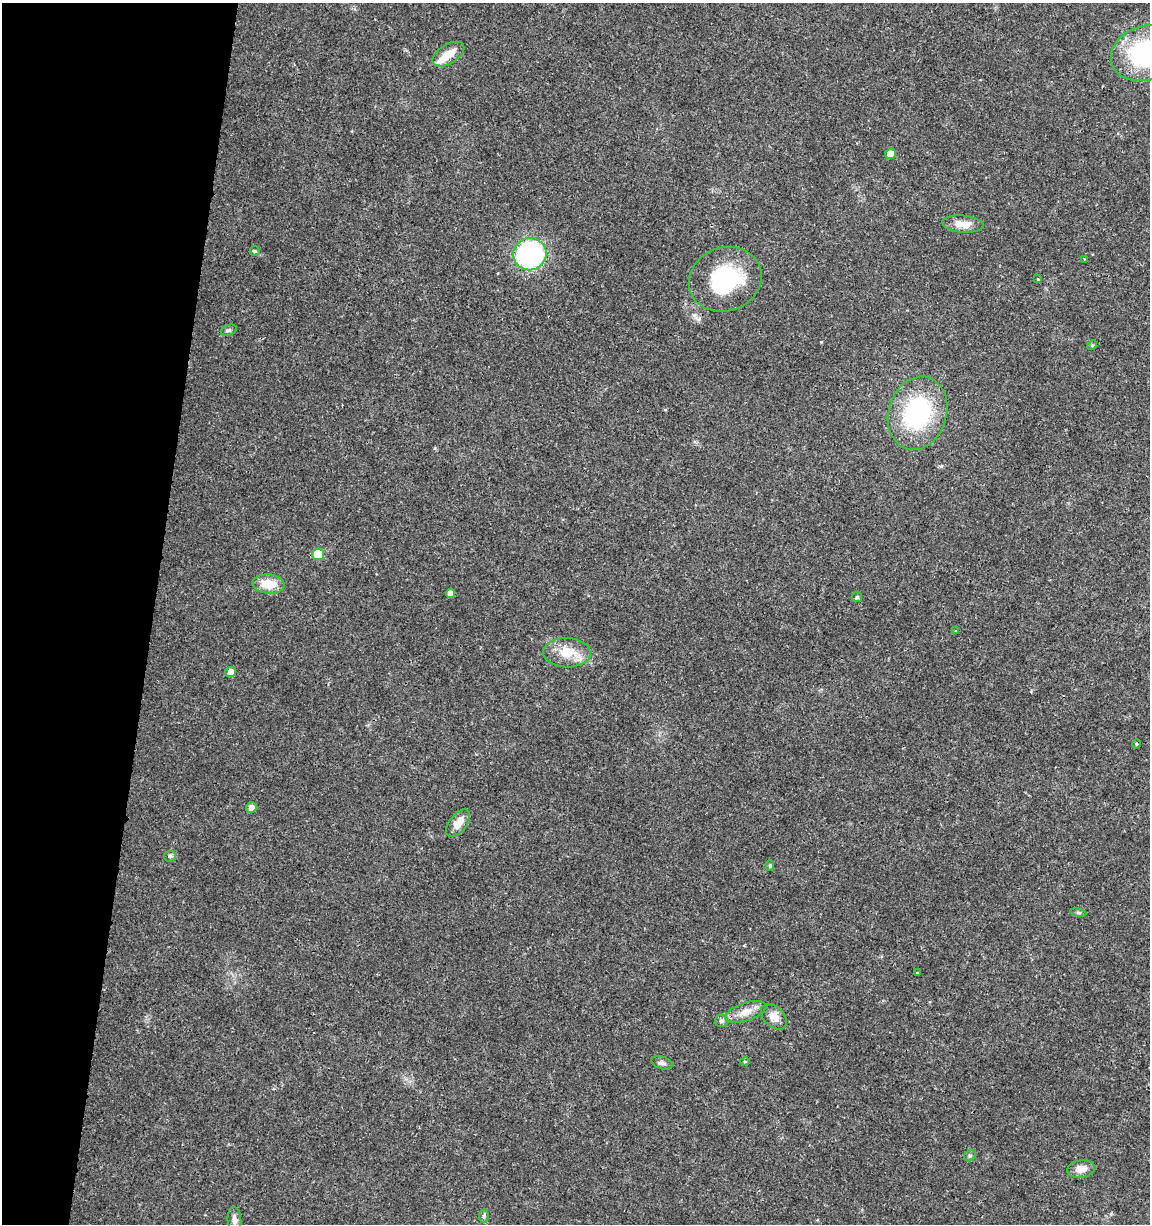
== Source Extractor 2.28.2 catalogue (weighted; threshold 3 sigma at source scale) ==
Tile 9 of 4 x 4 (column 1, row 3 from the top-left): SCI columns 226-1373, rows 1232-2453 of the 5104 x 4898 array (HDU 1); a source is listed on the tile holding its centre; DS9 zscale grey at full resolution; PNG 1152 x 1226 px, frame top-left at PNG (2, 3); each listed source drawn as its Kron ellipse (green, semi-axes under 4 px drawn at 4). Shown black and unused: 13% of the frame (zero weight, under 3 of 4 exposures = <1% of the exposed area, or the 3 px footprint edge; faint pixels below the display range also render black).
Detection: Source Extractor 2.28.2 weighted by HDU 2 'WHT'; one run over the whole footprint, this tile lists its part. Background 0.0189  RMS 0.0018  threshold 0.00796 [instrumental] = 3 sigma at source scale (4.5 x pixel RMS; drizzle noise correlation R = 1.50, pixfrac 1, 0.0396/0.0396 arcsec/px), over >= 5 px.
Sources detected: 36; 1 inside a brighter listed object's ellipse — not listed separately; the other 35 listed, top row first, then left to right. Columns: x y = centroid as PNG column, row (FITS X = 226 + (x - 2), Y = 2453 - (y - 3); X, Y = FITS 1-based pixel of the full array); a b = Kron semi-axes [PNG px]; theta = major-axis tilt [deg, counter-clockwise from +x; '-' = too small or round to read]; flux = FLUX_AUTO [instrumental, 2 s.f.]
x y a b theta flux
1144 53 34 27 22 19
448 54 18 9 31 2.5
891 154 5 5 - 1.9
963 224 21 8 -4 2.2
255 251 5 5 - 0.24
530 254 17 16 - 31
1084 259 2 2 - 0.13
725 279 37 31 21 15
1038 279 3 3 - 0.24
229 330 8 5 18 0.39
1092 345 5 4 - 0.24
918 413 37 29 73 20
318 554 6 6 - 4.3
269 584 16 9 -4 3.7
450 593 4 4 - 1.1
857 597 5 5 - 0.3
956 631 4 3 - 0.17
567 653 24 14 -1 4
231 672 5 5 - 1.4
1136 744 5 3 - 0.16
251 808 5 5 - 1.1
458 823 16 8 53 1.9
170 856 6 5 - 0.37
770 866 5 4 - 0.32
1078 913 8 4 -9 0.28
917 973 3 3 - 0.12
746 1012 21 9 18 2
774 1017 15 10 -43 1.6
721 1021 6 6 - 0.53
745 1061 5 3 - 0.18
662 1063 11 6 -18 0.57
970 1156 6 5 - 0.31
1081 1169 14 8 8 1.8
484 1216 7 4 82 0.33
234 1220 13 7 -85 0.96
Overlapping masked pixels (flux is a lower limit): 1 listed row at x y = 725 279
Isophote crosses this tile's border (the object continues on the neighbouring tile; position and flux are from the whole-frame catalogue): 1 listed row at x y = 1144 53